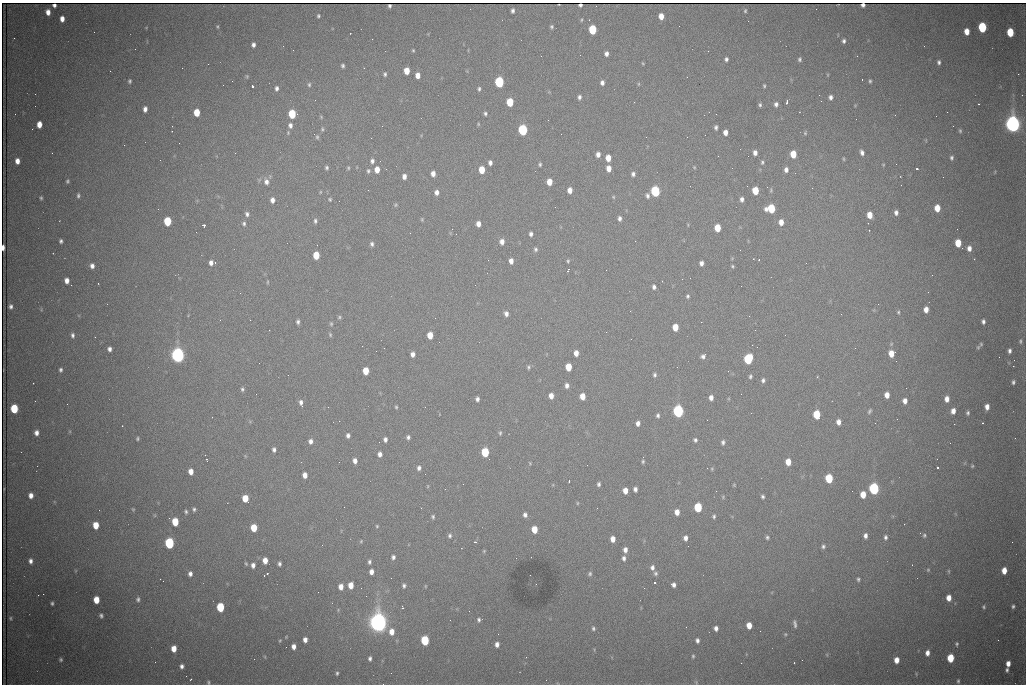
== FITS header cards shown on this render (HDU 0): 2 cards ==
NAXIS1  =                 1024 /fastest changing axis
NAXIS2  =                  682 /next to fastest changing axis

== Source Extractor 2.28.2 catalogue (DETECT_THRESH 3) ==
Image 1024 x 682 px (HDU 0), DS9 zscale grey, 1 PNG px = 1 image px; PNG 1028 x 686 px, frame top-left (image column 1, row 682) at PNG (2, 3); no overlay
Background 2070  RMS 27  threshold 81.9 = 3 sigma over >= 5 px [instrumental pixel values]
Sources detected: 415; all 415 listed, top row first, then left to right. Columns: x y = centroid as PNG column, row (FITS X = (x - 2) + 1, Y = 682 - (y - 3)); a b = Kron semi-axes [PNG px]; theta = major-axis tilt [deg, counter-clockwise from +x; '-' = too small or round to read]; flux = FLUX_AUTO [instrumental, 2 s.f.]
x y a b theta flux
54 5 4 4 - 5.1e+03
559 5 3 2 - 1.4e+03
580 5 4 3 - 3.8e+03
863 5 4 4 - 6.6e+03
390 6 3 3 - 3.2e+03
816 9 2 2 - 8.4e+02
513 11 5 3 - 4.6e+03
745 11 5 4 - 2.6e+03
48 12 5 4 - 1.3e+04
318 16 4 3 - 2.8e+03
661 16 5 4 - 1.7e+04
62 19 5 4 - 1.3e+04
581 20 5 3 - 2.1e+03
217 27 4 3 - 2.0e+03
551 27 5 4 - 3.3e+03
982 27 6 5 - 1.3e+05
593 30 6 5 - 9.8e+04
967 31 6 4 -84 2.0e+04
94 32 2 2 - 1.2e+03
1010 32 6 5 - 5.8e+04
350 33 2 2 - 1.5e+03
14 38 3 2 - 1.6e+03
372 39 2 2 - 1.0e+03
844 41 4 4 - 4.7e+03
253 45 4 4 - 6.3e+03
293 50 2 2 - 9.2e+02
413 50 3 2 - 1.9e+03
708 51 2 2 - 8.9e+02
606 54 5 4 - 7.1e+03
857 56 3 2 - 2.5e+03
726 59 4 4 - 4.5e+03
800 59 5 4 - 3.6e+03
939 62 6 4 -87 4.8e+03
643 63 5 3 - 1.7e+03
208 64 3 2 - 2.9e+03
343 66 4 3 - 3.6e+03
110 71 2 2 - 8.0e+02
407 71 5 5 - 2.8e+04
385 74 5 4 - 3.3e+03
1018 74 2 2 - 1.5e+04
418 75 5 4 - 1.5e+04
828 75 5 3 - 1.8e+03
247 76 6 4 -71 2.3e+03
687 77 2 2 - 1.1e+03
862 79 3 2 - 3.8e+03
130 81 5 4 - 3.5e+03
870 81 4 3 - 3.0e+03
499 82 6 5 - 2.0e+05
602 83 5 4 - 6.6e+03
638 84 5 3 - 1.8e+03
309 85 6 5 - 3.5e+03
252 86 3 3 - 1.0e+05
764 86 3 3 - 2.4e+03
277 88 6 5 - 6.0e+03
479 89 5 4 - 3.3e+03
579 97 6 4 78 5.0e+03
830 97 6 5 - 6.7e+03
315 100 2 2 - 1.1e+03
821 101 2 2 - 8.5e+02
510 102 6 5 - 6.2e+04
634 102 2 2 - 1.1e+03
787 102 5 3 - 3.6e+03
776 104 6 5 - 6.0e+03
979 104 2 2 - 1.3e+03
760 105 4 3 - 3.1e+03
855 105 5 3 - 1.6e+03
145 109 5 4 - 8.9e+03
197 112 6 5 - 3.7e+04
947 112 2 2 - 3.0e+03
485 113 4 3 - 3.4e+03
15 114 2 2 - 9.0e+02
292 114 6 6 - 8.5e+04
895 115 2 2 - 9.0e+02
321 117 5 4 - 2.1e+03
39 124 5 4 - 1.9e+04
478 124 5 4 - 2.0e+03
1013 124 8 6 -86 1.4e+06
290 125 7 6 - 7.8e+03
382 126 3 2 - 1.8e+03
953 126 2 2 - 8.5e+02
716 127 5 3 - 4.3e+03
322 129 7 5 -89 3.1e+03
523 130 6 5 - 2.4e+05
960 131 5 4 - 2.7e+03
725 132 5 4 - 1.2e+04
288 133 6 4 73 2.8e+03
805 133 6 5 - 2.6e+03
317 137 6 4 -76 3.0e+03
179 143 2 2 - 3.9e+03
124 145 3 2 - 2.0e+03
862 152 6 4 -73 6.8e+03
235 153 3 2 - 1.5e+03
755 153 5 4 - 8.7e+03
598 154 5 5 - 1.0e+04
793 154 6 5 - 3.9e+04
718 156 2 2 - 8.7e+02
608 158 6 5 - 2.2e+04
951 158 5 4 - 3.7e+03
843 159 6 3 -82 2.0e+03
17 161 5 4 - 1.3e+04
372 161 6 5 - 5.6e+03
762 162 6 5 - 3.2e+03
490 163 5 4 - 6.6e+03
540 164 4 3 - 3.1e+03
896 164 2 2 - 1.3e+03
883 165 3 3 - 1.6e+03
694 167 4 3 - 1.6e+03
327 168 5 4 - 3.4e+03
348 168 5 4 - 2.4e+03
609 168 5 4 - 1.5e+04
732 168 2 2 - 8.4e+02
917 169 3 3 - 5.0e+03
377 170 6 5 - 1.8e+04
482 170 6 5 - 3.7e+04
786 170 6 5 - 8.0e+03
368 171 6 5 - 3.7e+03
433 173 5 4 - 1.1e+04
633 174 5 4 - 5.4e+03
404 176 5 4 - 9.4e+03
67 181 5 4 - 2.9e+03
266 182 9 7 -73 1.0e+04
549 182 5 5 - 2.3e+04
901 185 2 2 - 1.7e+03
812 188 2 2 - 3.2e+03
368 190 2 2 - 8.3e+03
570 190 5 4 - 1.4e+04
771 190 7 4 -84 2.7e+03
655 191 6 5 - 2.2e+05
755 191 6 5 - 4.4e+04
320 192 5 3 - 1.7e+03
436 192 6 5 - 9.3e+03
78 195 6 4 85 3.7e+03
647 196 7 5 -79 5.1e+03
613 197 5 4 - 2.0e+03
41 198 4 3 - 2.7e+03
330 199 5 4 - 2.5e+03
742 199 6 5 - 6.8e+03
272 200 5 4 - 9.1e+03
339 201 2 2 - 1.0e+03
396 205 6 5 - 2.8e+03
937 208 6 5 - 2.8e+04
771 209 6 6 - 8.3e+04
896 213 5 4 - 6.5e+03
247 214 6 5 - 5.1e+03
870 215 6 4 -84 2.2e+04
619 218 6 4 -86 5.8e+03
422 219 6 4 -71 2.3e+03
167 221 6 5 - 8.4e+04
315 221 6 4 -86 4.0e+03
781 222 7 5 -74 1.7e+04
868 223 2 2 - 1.2e+03
244 224 6 5 - 4.0e+03
478 224 5 4 - 1.2e+04
204 225 3 3 - 6.5e+03
688 225 4 3 - 1.5e+03
717 228 6 5 - 4.0e+04
869 230 2 2 - 1.9e+03
410 233 2 2 - 9.6e+02
531 234 4 4 - 5.7e+03
61 241 4 4 - 4.0e+03
502 242 6 5 - 1.1e+04
958 243 6 5 - 4.0e+04
372 244 6 5 - 5.0e+03
3 247 5 3 - 1.1e+04
969 248 6 5 - 1.0e+04
535 249 5 5 - 3.8e+03
740 250 2 2 - 9.9e+02
316 255 6 5 - 4.6e+04
974 259 3 2 - 1.5e+03
488 260 3 2 - 2.3e+03
511 261 5 4 - 1.0e+04
568 261 5 4 - 2.5e+03
211 263 7 5 3 9.1e+03
701 263 5 4 - 7.6e+03
806 263 2 2 - 1.2e+03
92 266 6 5 - 8.4e+03
732 266 4 3 - 2.2e+03
568 270 4 2 - 1.9e+03
606 270 2 2 - 1.2e+03
932 275 2 2 - 1.3e+03
67 281 5 4 - 1.1e+04
662 281 3 2 - 2.2e+03
267 282 5 3 - 1.9e+03
71 285 2 2 - 7.1e+03
654 287 5 4 - 5.5e+03
240 293 2 2 - 9.0e+02
688 296 5 4 - 3.3e+03
878 304 2 2 - 1.2e+03
11 306 5 4 - 5.5e+03
41 309 6 3 -73 1.9e+03
926 309 5 4 - 1.4e+04
898 312 6 4 -79 2.7e+03
506 314 6 5 - 7.8e+03
841 314 2 2 - 2.5e+03
339 317 5 4 - 2.7e+03
220 320 2 2 - 1.0e+03
983 321 5 4 - 5.6e+03
298 322 5 3 - 4.4e+03
331 324 6 4 -75 2.6e+03
675 327 6 5 - 3.0e+04
269 330 2 2 - 8.5e+02
755 330 3 2 - 1.7e+03
606 332 2 2 - 8.4e+02
72 335 6 4 -83 5.2e+03
330 335 7 4 -65 2.8e+03
430 335 6 5 - 2.8e+04
1020 341 7 5 -84 4.0e+03
981 344 4 4 - 2.1e+03
752 345 2 2 - 4.2e+03
978 347 6 5 - 2.6e+03
855 348 2 2 - 7.6e+02
109 349 4 4 - 7.1e+03
1009 351 5 4 - 5.6e+03
576 353 5 4 - 1.4e+04
891 353 6 5 - 2.5e+04
413 354 5 4 - 9.5e+03
178 355 7 6 - 9.7e+05
703 356 6 4 43 6.0e+03
748 359 7 5 74 1.5e+05
1014 360 2 2 - 2.4e+03
259 363 2 2 - 1.6e+03
1013 366 2 2 - 1.9e+04
528 367 6 5 - 3.5e+03
568 367 6 5 - 3.8e+04
61 370 4 3 - 4.1e+03
366 371 6 5 - 3.4e+04
728 371 2 2 - 9.5e+02
288 375 2 2 - 1.4e+03
655 375 5 4 - 3.7e+03
750 376 5 4 - 3.3e+03
763 380 5 4 - 4.7e+03
1013 382 5 4 - 4.1e+03
33 383 2 2 - 2.6e+03
567 385 6 4 90 7.0e+03
242 389 5 4 - 3.7e+03
256 394 2 2 - 1.8e+03
741 394 2 2 - 8.8e+02
887 395 5 4 - 1.5e+04
551 396 5 4 - 1.4e+04
582 396 5 5 - 2.3e+04
711 398 5 4 - 9.2e+03
477 399 5 4 - 5.9e+03
947 399 5 4 - 1.2e+04
35 401 3 2 - 1.8e+03
905 401 5 4 - 1.1e+04
301 402 7 5 -79 7.4e+03
396 407 3 3 - 2.3e+03
987 407 5 4 - 1.1e+04
14 409 6 5 - 8.3e+04
678 411 6 5 - 4.4e+05
870 411 7 4 58 3.3e+03
953 411 5 4 - 1.1e+04
968 413 4 3 - 3.3e+03
658 415 5 4 - 4.0e+03
817 415 6 5 - 7.3e+04
212 417 2 2 - 7.8e+02
897 419 2 2 - 1.1e+03
339 421 3 2 - 1.4e+03
838 422 5 4 - 1.1e+04
638 423 5 4 - 8.8e+03
875 423 2 2 - 1.6e+03
982 423 3 2 - 2.3e+03
954 424 2 2 - 9.5e+03
122 426 3 2 - 1.9e+03
36 433 5 4 - 9.3e+03
500 433 6 4 81 3.0e+03
348 435 6 5 - 6.3e+03
408 437 4 4 - 4.6e+03
137 439 3 3 - 2.5e+03
385 439 5 4 - 6.3e+03
695 440 4 4 - 4.0e+03
310 441 6 5 - 8.2e+03
379 442 2 2 - 8.2e+02
723 442 6 4 87 4.7e+03
274 450 5 4 - 5.5e+03
485 452 6 5 - 1.0e+05
380 454 6 5 - 8.4e+03
206 459 3 2 - 2.0e+03
355 461 5 5 - 9.6e+03
643 461 6 5 - 2.9e+03
788 462 6 5 - 2.5e+04
530 463 4 3 - 1.8e+03
587 465 2 2 - 5.6e+03
972 466 4 4 - 2.0e+03
938 467 3 3 - 8.0e+03
419 468 5 5 - 5.8e+03
712 469 5 4 - 2.1e+03
191 471 5 4 - 1.5e+04
305 475 5 4 - 1.4e+04
829 478 6 5 - 9.0e+04
569 481 3 2 - 2.0e+03
463 484 2 2 - 1.3e+03
599 484 5 4 - 4.2e+03
734 485 4 3 - 1.7e+03
635 489 5 4 - 6.7e+03
874 489 6 5 - 3.3e+05
625 491 5 5 - 1.6e+04
716 491 2 2 - 2.3e+03
852 491 2 2 - 1.4e+03
31 495 5 4 - 1.1e+04
863 495 6 5 - 2.6e+04
723 497 5 5 - 2.1e+03
763 497 4 4 - 3.7e+03
245 498 6 5 - 3.6e+04
577 503 5 3 - 1.7e+03
344 507 2 2 - 4.0e+03
698 507 6 5 - 1.1e+05
421 508 2 2 - 9.4e+02
133 509 4 3 - 1.9e+03
194 509 5 4 - 3.9e+03
99 510 2 2 - 8.5e+02
186 512 6 5 - 3.6e+03
677 512 5 4 - 1.4e+04
525 515 5 4 - 6.0e+03
714 516 5 4 - 3.3e+03
433 517 5 4 - 3.4e+03
175 522 6 5 - 5.2e+04
96 525 6 5 - 3.1e+04
377 526 3 3 - 2.0e+03
254 528 6 5 - 4.4e+04
534 529 6 5 - 3.2e+04
924 535 6 5 - 3.2e+03
450 536 7 5 86 4.4e+03
865 536 7 5 90 8.5e+03
767 537 4 4 - 3.3e+03
885 537 7 5 -85 5.1e+03
685 538 5 4 - 8.3e+03
613 539 5 4 - 1.5e+04
361 541 5 4 - 2.1e+03
475 542 4 3 - 2.4e+03
1012 542 2 2 - 8.3e+02
169 543 6 5 - 2.2e+05
823 546 5 5 - 4.3e+03
625 550 6 5 - 9.6e+03
484 551 5 4 - 2.1e+03
393 557 5 5 - 5.0e+03
624 558 7 5 -89 6.3e+03
265 560 6 5 - 1.8e+04
30 561 6 4 -86 7.4e+03
369 562 4 4 - 3.8e+03
246 564 6 4 -63 2.7e+03
279 564 5 3 - 4.4e+03
253 565 6 5 - 8.4e+03
652 567 6 5 - 7.0e+03
928 570 5 5 - 2.3e+03
949 571 5 3 - 2.0e+03
1004 571 6 4 86 2.0e+04
371 572 5 4 - 9.9e+03
267 573 3 2 - 2.8e+03
655 573 6 5 - 4.2e+03
190 574 6 5 - 7.5e+03
590 574 6 5 - 3.6e+03
264 576 2 2 - 9.2e+02
858 579 5 4 - 3.3e+03
654 583 3 3 - 1.0e+05
536 584 2 2 - 9.9e+02
351 585 5 4 - 2.2e+04
404 585 5 4 - 4.2e+03
673 585 5 4 - 6.8e+03
425 586 5 3 - 1.7e+03
341 587 5 4 - 1.5e+04
644 588 2 2 - 1.3e+03
43 594 2 2 - 9.7e+03
366 596 2 2 - 8.4e+02
949 598 6 4 89 1.8e+04
138 599 7 5 -90 4.7e+03
96 600 6 5 - 3.0e+04
52 603 4 3 - 3.0e+03
1013 606 4 3 - 3.4e+03
220 607 6 5 - 9.2e+04
402 607 4 2 - 1.6e+03
984 607 4 4 - 2.6e+03
338 610 4 4 - 1.6e+03
101 616 5 4 - 4.1e+03
11 618 5 4 - 2.3e+03
479 620 6 5 - 4.2e+03
378 623 8 7 - 1.8e+06
795 624 9 4 -80 5.2e+03
749 625 5 5 - 2.2e+04
686 627 2 2 - 1.0e+03
593 628 5 4 - 3.8e+03
716 628 5 4 - 7.6e+03
392 632 7 6 - 1.8e+04
785 634 5 4 - 2.2e+03
286 637 4 3 - 1.6e+03
305 640 5 4 - 9.8e+03
425 640 6 5 - 1.3e+05
697 640 5 4 - 5.7e+03
998 640 3 2 - 1.4e+03
280 641 5 3 - 2.0e+03
497 644 5 4 - 8.7e+03
957 644 6 4 89 2.8e+03
294 647 5 4 - 1.0e+04
174 649 6 5 - 2.0e+04
927 653 6 4 82 1.0e+04
827 655 5 3 - 1.8e+03
693 656 5 3 - 2.7e+03
265 657 5 3 - 1.8e+03
526 657 2 2 - 9.3e+02
370 658 5 3 - 4.7e+03
950 658 6 5 - 6.1e+04
254 659 2 2 - 5.6e+03
61 660 4 3 - 2.8e+03
896 660 5 4 - 1.6e+04
155 662 2 2 - 9.1e+02
794 663 2 2 - 1.4e+03
1008 663 5 4 - 1.2e+04
182 666 5 4 - 6.3e+03
1007 670 5 4 - 4.2e+03
337 673 5 3 - 3.0e+03
391 673 2 2 - 7.3e+02
191 679 3 2 - 1.9e+03
958 681 5 3 - 2.7e+03
208 682 5 4 - 2.6e+03
696 682 5 4 - 2.2e+03
At the frame edge (FLAGS 8, measured only in part): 5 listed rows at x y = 54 5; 580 5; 863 5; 3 247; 208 682

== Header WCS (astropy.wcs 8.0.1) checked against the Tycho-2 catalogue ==
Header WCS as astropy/WCSLIB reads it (CRVAL/CRPIX/CD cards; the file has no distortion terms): RA---TAN/DEC--TAN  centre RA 06:56:13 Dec +31:26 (104.05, +31.43 deg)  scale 1.44 arcsec/px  FOV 24.5' x 16.3'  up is -93 deg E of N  parity flipped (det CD > 0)
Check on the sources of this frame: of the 60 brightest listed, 9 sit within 2.2 arcsec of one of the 16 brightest Tycho-2 stars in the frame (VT <= 13.07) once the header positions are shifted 0.31 arcsec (0.22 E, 0.22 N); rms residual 1.21 arcsec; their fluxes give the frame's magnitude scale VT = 24.87 - 2.5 log10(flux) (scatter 0.11 mag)
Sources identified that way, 9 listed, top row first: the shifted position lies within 2.2 arcsec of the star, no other Tycho-2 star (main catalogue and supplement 1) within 4.4 arcsec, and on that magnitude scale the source's flux lands within +1.5 / -3 mag of the star's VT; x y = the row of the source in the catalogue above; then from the Tycho-2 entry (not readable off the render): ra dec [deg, ICRS J2000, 3 dp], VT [Tycho-2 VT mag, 2 dp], TYC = Tycho-2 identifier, HIP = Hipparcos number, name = IAU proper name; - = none
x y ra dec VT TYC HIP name
593 30 103.904 +31.460 12.65 2437-721-1 - -
523 130 103.952 +31.434 11.53 2437-424-1 - -
655 191 103.978 +31.488 11.51 2437-421-1 - -
771 209 103.984 +31.534 11.82 2437-428-1 - -
178 355 104.065 +31.301 9.89 2437-425-1 - -
748 359 104.055 +31.528 12.03 2437-1294-1 - -
678 411 104.081 +31.501 10.83 2437-37-1 - -
378 623 104.185 +31.385 8.52 2437-370-1 33393 -
425 640 104.192 +31.404 11.68 2437-91-1 - -